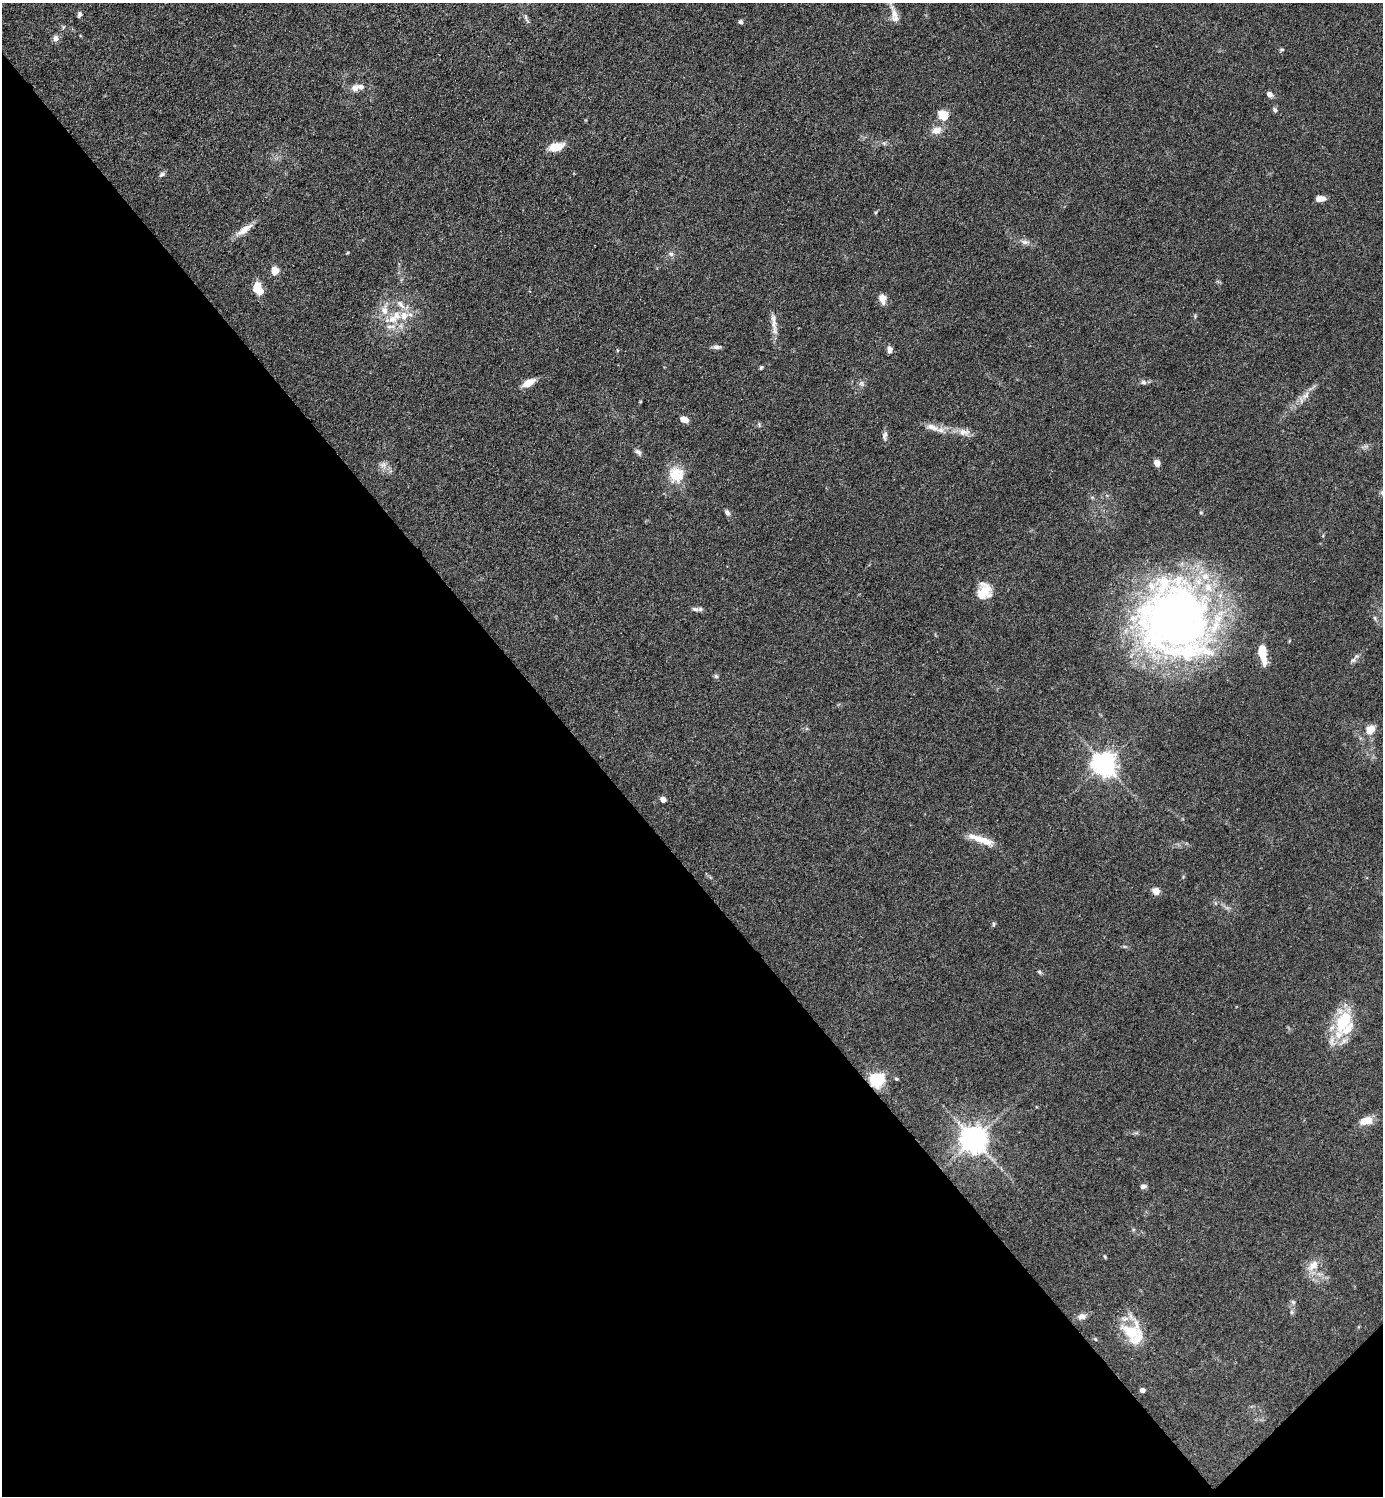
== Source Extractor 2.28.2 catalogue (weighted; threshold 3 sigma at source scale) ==
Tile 14 of 4 x 4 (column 2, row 4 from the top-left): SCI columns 1681-3061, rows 3-1496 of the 5980 x 5982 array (HDU 1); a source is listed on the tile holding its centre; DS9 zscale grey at full resolution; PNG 1385 x 1498 px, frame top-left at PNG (2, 3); no overlay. Shown black and unused: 43% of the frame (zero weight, under 3 of 4 exposures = <1% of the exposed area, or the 3 px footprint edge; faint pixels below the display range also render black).
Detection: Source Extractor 2.28.2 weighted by HDU 2 'WHT'; one run over the whole footprint, this tile lists its part. Background 0.0863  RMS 0.0063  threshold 0.0286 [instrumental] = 3 sigma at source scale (4.5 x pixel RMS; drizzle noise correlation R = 1.50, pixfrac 1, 0.05/0.05 arcsec/px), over >= 5 px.
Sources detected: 90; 1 inside a brighter object's white glare — not listed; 16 inside a brighter listed object's ellipse — not listed separately; the other 73 listed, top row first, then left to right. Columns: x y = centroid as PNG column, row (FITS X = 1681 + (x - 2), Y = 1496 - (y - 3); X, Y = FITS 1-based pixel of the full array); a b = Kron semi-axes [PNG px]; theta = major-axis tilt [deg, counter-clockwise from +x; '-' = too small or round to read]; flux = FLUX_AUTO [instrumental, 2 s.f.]
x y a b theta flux
894 13 23 9 -78 5.8
79 14 7 5 73 1.5
526 17 9 4 -81 1.4
741 22 6 5 - 1.3
63 27 6 4 71 0.8
56 38 9 7 -87 2.6
1282 49 6 4 0 0.85
361 87 11 7 -12 3.4
1269 94 8 6 -36 2.4
1275 110 7 5 -64 1.5
943 115 5 5 - 34
937 130 15 10 19 5.5
884 143 5 5 - 1.1
556 147 14 7 15 12
162 174 8 6 38 1.5
1320 198 10 6 3 4.4
244 230 25 7 35 7
1025 242 13 6 -8 2.9
347 253 4 3 - 0.59
671 254 8 6 -15 1.8
275 271 9 8 - 5.3
259 290 11 7 -32 8.4
882 299 10 7 -80 5.9
400 304 16 7 -48 4.6
384 310 17 10 88 7.5
392 319 21 10 13 10
774 324 15 8 -85 5.1
717 347 12 5 -6 1.8
890 350 7 6 - 2.8
761 367 5 4 - 0.88
1143 382 7 6 - 1.8
529 383 14 7 27 7.7
861 383 8 7 - 1.7
1306 395 14 7 53 4.6
684 420 8 5 -19 6.2
759 424 6 5 - 0.97
932 427 20 8 -17 6.1
964 432 18 9 -1 5.1
885 435 14 6 87 2.3
638 452 9 6 -37 2
1157 463 6 5 - 5.5
383 465 9 6 -60 2.8
676 474 21 21 - 14
727 513 7 5 -57 2
1201 513 5 3 - 0.63
985 591 22 14 -66 10
695 609 10 5 -16 1.7
1375 618 6 4 -87 1
1174 619 82 77 24 370
1262 654 21 7 -80 14
1353 660 7 6 - 1.7
716 676 6 5 - 1.2
1370 729 9 7 51 8.2
1104 764 7 7 - 560
663 799 4 4 - 6.7
981 840 36 8 -20 11
1156 891 8 7 - 4.5
994 924 6 4 89 0.91
1039 972 6 5 - 0.99
1343 1021 32 17 64 30
896 1079 5 4 - 0.75
876 1080 6 6 - 160
1366 1121 15 9 13 8.1
974 1140 8 8 - 810
1143 1186 7 5 7 2.3
1105 1257 6 3 -72 0.65
1313 1265 18 10 42 7.3
1293 1302 7 4 -45 1.1
1291 1312 7 4 -90 1.1
1082 1316 11 8 10 3.1
1130 1331 28 21 -30 21
1095 1339 5 4 - 0.73
1142 1390 4 4 - 4.3
Overlapping masked pixels (flux is a lower limit): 1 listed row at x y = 876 1080